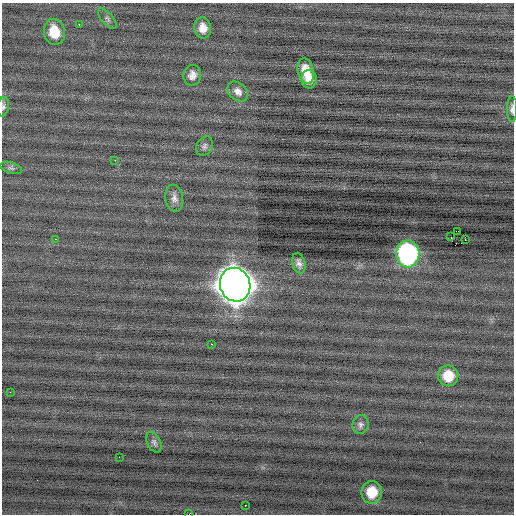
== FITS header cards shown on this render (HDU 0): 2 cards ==
NAXIS1  =                  512 / Axis length
NAXIS2  =                  512 / Axis length

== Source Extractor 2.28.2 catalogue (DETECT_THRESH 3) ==
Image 512 x 512 px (HDU 0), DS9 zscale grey, 1 PNG px = 1 image px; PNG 516 x 516 px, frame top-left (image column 1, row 512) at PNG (2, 3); each listed source drawn as its Kron ellipse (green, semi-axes under 4 px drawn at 4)
Background -0.081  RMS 0.74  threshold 2.23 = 3 sigma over >= 5 px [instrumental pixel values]
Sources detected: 30; all 30 listed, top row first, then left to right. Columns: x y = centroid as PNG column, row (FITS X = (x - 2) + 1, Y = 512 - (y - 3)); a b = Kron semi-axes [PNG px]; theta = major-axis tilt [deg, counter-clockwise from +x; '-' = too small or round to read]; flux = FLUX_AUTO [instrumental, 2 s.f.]
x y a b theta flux
107 19 12 5 -49 150
79 24 3 2 - 89
203 28 11 8 -79 510
54 32 13 10 -77 1100
306 71 13 8 -77 790
192 75 10 9 - 330
309 79 9 8 - 450
238 91 11 8 -43 310
3 107 10 6 81 140
512 109 13 5 90 190
205 146 10 8 62 170
115 160 2 2 - 230
11 168 11 5 -18 130
174 198 13 9 -82 280
458 231 2 2 - 750
451 237 2 2 - 540
55 239 2 2 - 410
465 240 2 2 - 170
408 254 13 11 -84 11000
299 263 10 6 -75 220
235 285 17 15 -72 100000
211 344 3 2 - 340
448 376 10 10 - 1100
10 392 2 2 - 120
361 425 9 8 - 190
154 442 11 6 -65 150
119 457 2 2 - 24
372 492 11 10 - 1100
245 505 3 2 - 220
189 514 2 2 - 370
At the frame edge (FLAGS 8, measured only in part): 3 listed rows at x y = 3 107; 512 109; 189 514